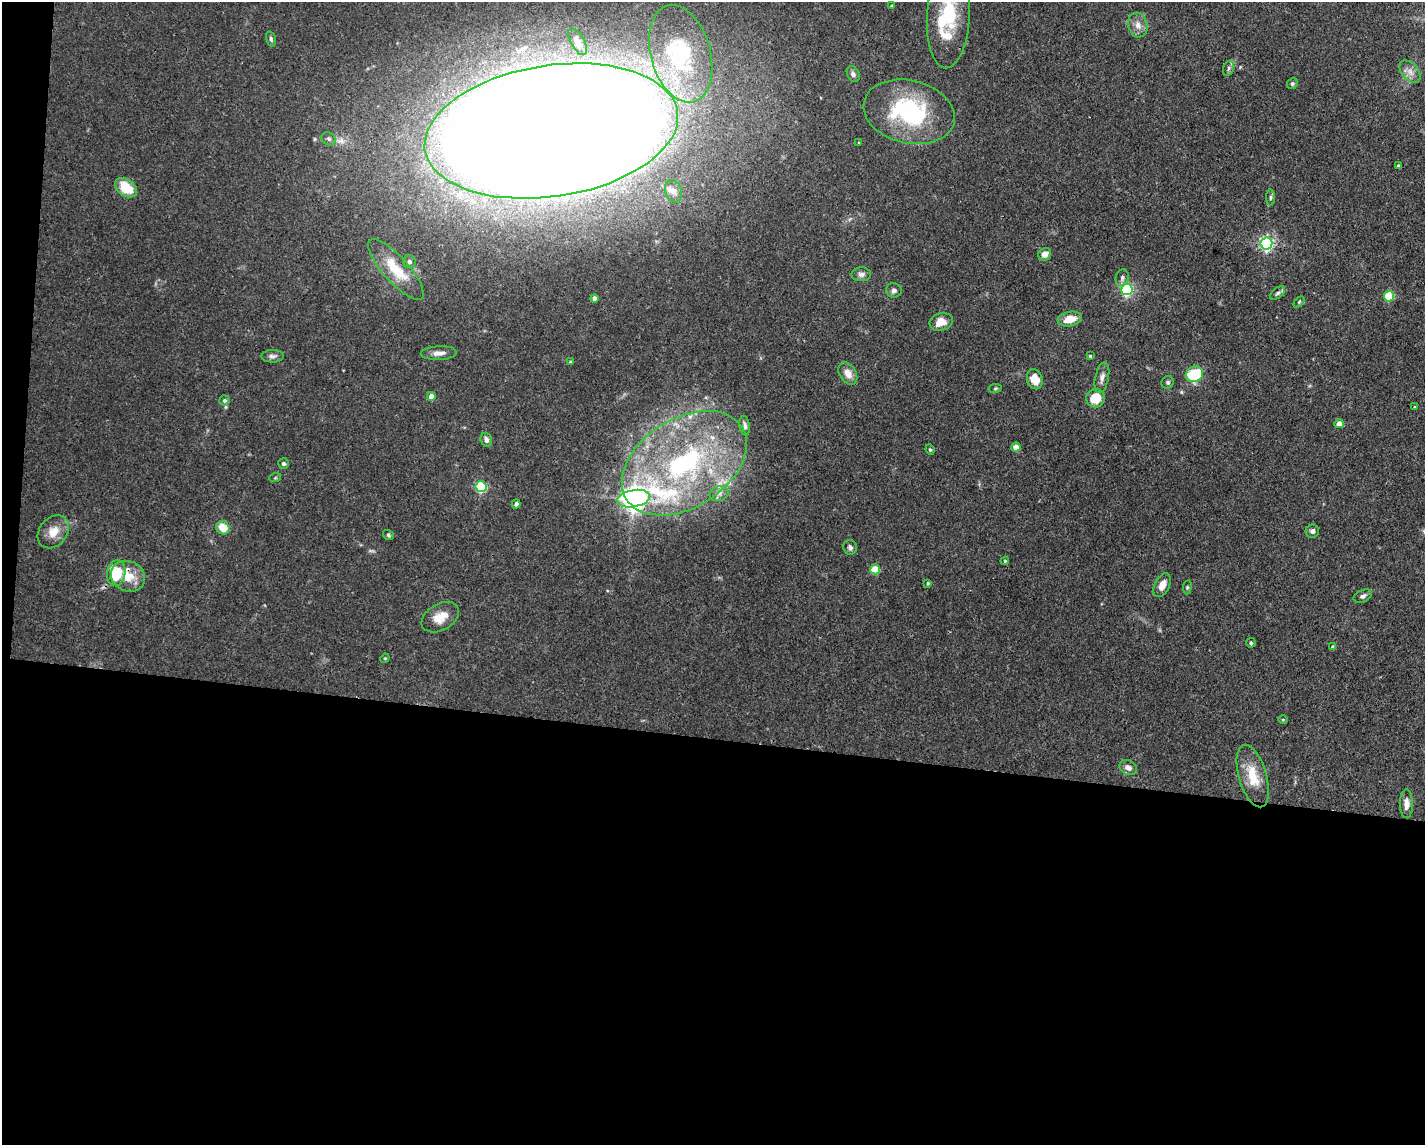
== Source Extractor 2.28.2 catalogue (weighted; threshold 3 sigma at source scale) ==
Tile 10 of 3 x 4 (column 1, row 4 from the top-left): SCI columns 110-1532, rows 1-1143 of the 4598 x 4572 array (HDU 1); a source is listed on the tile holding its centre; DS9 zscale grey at full resolution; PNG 1427 x 1147 px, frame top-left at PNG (2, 2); each listed source drawn as its Kron ellipse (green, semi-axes under 4 px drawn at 4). Shown black and unused: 37% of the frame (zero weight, under 3 of 4 exposures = <1% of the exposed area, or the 3 px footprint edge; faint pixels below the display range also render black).
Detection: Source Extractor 2.28.2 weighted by HDU 2 'WHT'; one run over the whole footprint, this tile lists its part. Background 0.0928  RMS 0.0042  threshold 0.0191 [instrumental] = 3 sigma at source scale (4.5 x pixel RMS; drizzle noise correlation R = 1.50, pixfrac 1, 0.05/0.05 arcsec/px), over >= 5 px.
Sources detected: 86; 1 too faint to see at this stretch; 2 inside a brighter object's white glare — neither listed nor drawn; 4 inside a brighter listed object's ellipse — not listed separately; the other 79 listed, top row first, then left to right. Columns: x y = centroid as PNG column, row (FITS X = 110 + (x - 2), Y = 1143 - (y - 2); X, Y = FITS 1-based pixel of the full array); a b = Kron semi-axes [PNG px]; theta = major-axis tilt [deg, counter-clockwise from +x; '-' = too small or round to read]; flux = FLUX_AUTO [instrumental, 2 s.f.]
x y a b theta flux
892 6 3 3 - 0.72
948 17 52 21 87 28
1138 25 12 9 -75 3.4
271 39 8 4 -75 0.9
578 42 15 6 -61 2.4
681 54 50 30 -74 52
1229 68 8 5 73 0.97
1410 72 13 8 -50 3
853 74 8 6 -63 1.2
1292 84 6 5 - 0.75
909 112 46 31 -13 46
551 131 128 65 9 3300
329 139 8 6 -32 1.1
859 143 3 2 - 0.38
1398 166 3 3 - 0.97
126 188 12 8 -36 12
673 191 11 8 -70 2.4
1270 197 8 4 89 0.82
1266 244 6 6 - 100
1045 254 7 6 - 3
409 261 6 6 - 1.1
396 269 39 12 -48 13
861 274 10 7 2 1.7
1122 278 8 6 75 1.3
1127 289 6 5 - 71
894 290 8 7 - 1.4
1277 293 9 5 38 1
1389 296 5 5 - 19
594 298 4 4 - 2.1
1299 302 6 4 45 0.59
1070 319 12 7 11 6.9
941 322 12 9 18 5.2
439 353 18 7 2 3
273 356 11 6 0 1.5
1090 356 3 3 - 0.57
571 362 4 3 - 0.7
848 374 12 8 -58 3.9
1194 374 9 7 27 25
1102 377 15 6 78 2.3
1035 379 10 7 -74 6.3
1168 382 6 6 - 0.9
995 388 7 3 9 0.53
431 396 4 4 - 3.8
1095 398 9 9 - 9.4
224 400 5 5 - 0.98
1414 407 3 3 - 0.4
1339 424 4 4 - 4.1
745 426 10 5 -81 1.5
486 440 7 5 -73 1.6
1016 447 4 4 - 5.2
930 450 5 3 - 0.56
283 463 5 5 - 1.1
684 463 68 44 32 100
275 478 6 4 19 0.52
481 487 5 5 - 39
719 494 9 7 13 2.1
634 499 16 8 10 450
516 504 4 4 - 1.2
223 528 7 6 - 7.6
1312 531 7 6 - 1.4
53 532 18 14 50 6.3
388 535 6 4 -36 0.75
850 547 7 7 - 1.1
1005 561 4 4 - 0.45
875 569 5 5 - 15
116 573 13 9 80 15
128 576 17 15 -25 8.1
928 583 3 2 - 0.53
1162 585 13 7 64 4
1187 587 7 3 82 0.56
1363 596 10 5 25 1.3
440 617 20 13 30 6.5
1251 643 5 4 - 0.63
1333 647 4 4 - 1.2
385 658 5 4 - 0.38
1283 720 5 3 - 0.38
1128 768 9 7 -29 2.6
1253 776 32 14 -74 12
1406 804 14 6 -89 2.9
Overlapping masked pixels (flux is a lower limit): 2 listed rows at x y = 551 131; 128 576
Isophote crosses this tile's border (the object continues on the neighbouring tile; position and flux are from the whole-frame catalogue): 2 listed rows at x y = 948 17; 551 131